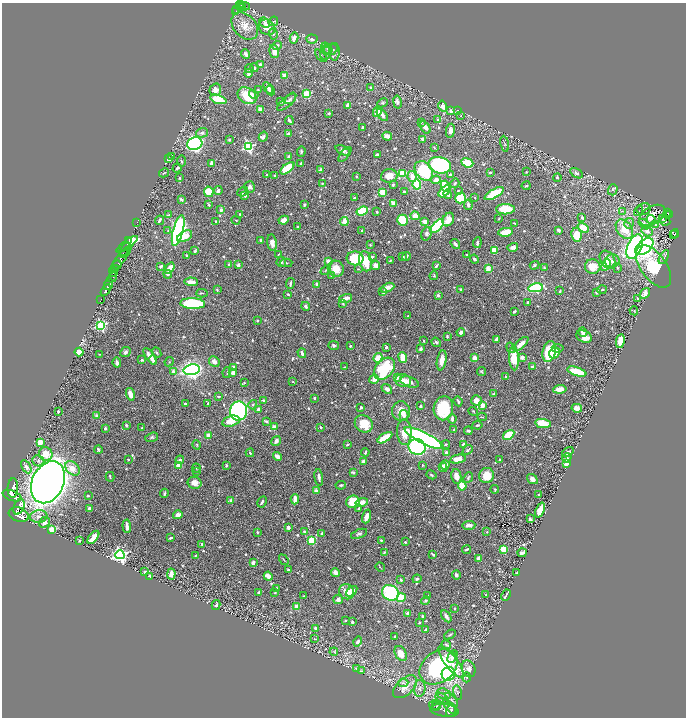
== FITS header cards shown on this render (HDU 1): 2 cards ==
NAXIS1  =                 1368
NAXIS2  =                 1431

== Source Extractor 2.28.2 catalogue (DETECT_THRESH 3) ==
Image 1368 x 1431 px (HDU 1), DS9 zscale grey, zoomed out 1/2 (1 PNG px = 2 x 2 image px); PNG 688 x 720 px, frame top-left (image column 1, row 1430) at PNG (2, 3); each listed source drawn as its Kron ellipse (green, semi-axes under 4 px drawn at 4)
Background 0.423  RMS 0.012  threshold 0.035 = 3 sigma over >= 5 px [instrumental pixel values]
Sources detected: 820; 18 cannot appear on this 1/2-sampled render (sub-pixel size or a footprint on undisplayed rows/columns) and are neither listed nor drawn; of the other 802, the 500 brightest by FLUX_AUTO listed and drawn (302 fainter detections omitted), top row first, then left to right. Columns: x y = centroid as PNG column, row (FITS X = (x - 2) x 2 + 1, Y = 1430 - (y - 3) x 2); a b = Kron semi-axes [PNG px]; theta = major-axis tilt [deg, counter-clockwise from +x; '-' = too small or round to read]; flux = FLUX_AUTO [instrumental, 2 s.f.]
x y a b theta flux
241 4 3 2 - 130
239 6 4 2 - 65
244 6 6 3 -11 110
243 8 2 2 - 20
237 9 2 1 - 42
235 12 4 2 - 52
273 21 5 3 - 2.5
264 23 6 4 -43 8
245 26 16 11 -47 31
267 27 9 7 -34 26
273 34 6 4 -73 3.5
294 38 5 4 - 13
312 39 6 4 -6 7.2
277 45 5 3 - 4.3
327 48 6 4 -51 4.8
330 50 8 5 20 7.5
274 51 7 4 -77 14
334 52 9 5 -89 7.3
325 53 7 5 85 7.6
246 54 4 3 - 8.3
321 56 7 4 -49 4.1
260 65 3 2 - 15
254 68 4 2 - 2.3
249 69 4 3 - 2.1
248 73 4 3 - 8.9
284 76 3 3 - 30
268 88 6 3 -56 12
371 88 3 3 - 8.9
215 90 6 5 - 13
258 90 3 3 - 2.6
270 91 5 3 - 15
307 94 3 3 - 100
254 95 5 4 - 5.9
247 96 10 7 -34 70
291 98 6 3 49 3.8
218 99 8 4 -18 59
281 102 4 3 - 3.6
287 102 12 5 42 7.8
397 102 6 4 -80 8.8
382 103 5 4 - 2.8
348 105 4 3 - 17
443 106 5 4 - 14
260 110 3 3 - 20
458 110 3 2 - 2.3
451 111 3 3 - 8.7
377 112 5 4 - 35
329 113 3 2 - 3.6
382 115 7 4 -51 9
461 115 3 3 - 2.1
438 120 4 3 - 4.4
289 121 4 2 - 7.2
421 122 3 3 - 2.7
363 127 3 2 - 4.4
425 127 7 4 -56 12
450 131 7 4 79 11
202 133 6 4 17 7.5
288 133 4 3 - 3.2
387 136 5 3 - 17
263 137 5 3 - 5.9
422 139 4 2 - 5.7
230 140 4 3 - 2.9
195 144 8 6 20 670
505 144 8 3 -82 3.2
248 147 4 4 - 280
434 148 3 2 - 2.2
343 150 8 4 -26 7.7
301 152 5 3 - 3.5
345 154 9 3 50 4.1
377 155 3 2 - 5.9
288 156 4 3 - 4.7
172 157 3 3 - 6.8
169 159 4 3 - 6
181 161 5 2 - 2.1
211 163 3 2 - 11
467 163 6 4 -21 52
301 164 4 2 - 4.7
440 165 11 8 -13 280
177 168 5 3 - 5.4
287 168 8 4 39 70
320 170 3 2 - 10
424 171 11 8 -49 140
490 172 4 2 - 3
526 172 3 2 - 2.4
164 173 5 2 - 2.1
402 173 4 3 - 63
576 173 7 4 -32 8
267 175 3 2 - 2.5
275 175 3 2 - 2.6
450 175 3 2 - 4.4
389 176 8 6 10 20
412 176 5 4 - 17
356 177 3 3 - 2.5
557 177 4 3 - 3.8
179 178 3 3 - 3.5
436 180 4 4 - 15
322 183 2 2 - 2.3
455 183 5 3 - 4.1
393 185 3 2 - 3
417 185 5 4 - 87
445 186 6 4 -62 32
526 186 4 3 - 3.1
250 187 5 5 - 6
613 190 5 4 - 4.2
218 191 4 3 - 10
444 191 7 4 46 50
458 191 3 3 - 2.5
209 192 5 4 - 48
243 192 6 3 40 4.7
382 192 3 3 - 44
405 192 3 2 - 5
494 193 11 4 30 92
448 194 4 3 - 13
245 196 3 3 - 4.6
355 197 3 2 - 2.3
461 198 5 5 - 86
475 198 3 2 - 2
181 199 3 2 - 5.1
393 203 4 3 - 9.1
209 205 3 3 - 2.7
305 205 4 2 - 3.3
468 205 5 4 - 6.3
505 209 9 5 1 76
643 209 7 5 16 5.9
221 210 3 3 - 7.1
362 211 6 3 22 160
622 211 3 3 - 2.1
639 211 5 4 - 3.6
377 212 3 2 - 2.6
667 213 2 1 - 5.4
240 214 2 2 - 2.5
669 214 4 3 - 36
169 215 4 3 - 2.5
652 215 14 9 32 23
667 215 2 1 - 4.6
415 216 4 4 - 23
582 218 3 3 - 6.3
499 219 2 2 - 2.2
651 219 4 3 - 4.1
663 219 2 1 - 2.6
159 220 5 2 - 6.3
236 220 4 3 - 2.3
284 220 5 4 - 16
402 220 5 5 - 57
448 220 7 5 60 18
216 221 3 3 - 2.7
344 221 4 2 - 45
665 221 5 2 - 7.7
137 222 2 1 - 2.4
425 222 4 3 - 13
514 223 3 2 - 2.5
629 223 5 4 - 6.4
644 224 6 4 -36 8.9
655 225 4 3 - 3.2
298 226 2 2 - 3.8
437 226 8 4 46 280
583 227 6 4 -34 35
624 229 11 7 -55 45
168 230 4 3 - 2.5
558 230 3 2 - 9.7
178 231 16 5 75 760
362 231 3 3 - 4.3
647 231 5 5 - 11
506 232 7 3 8 51
675 233 4 2 - 30
426 234 7 5 71 8.7
673 234 2 1 - 7.3
577 235 7 5 -79 51
185 236 8 5 29 35
129 240 2 1 - 84
260 240 2 2 - 3.3
272 243 8 5 -82 12
477 243 5 3 - 6.5
127 244 13 3 36 120
455 244 5 3 - 6.2
370 245 4 3 - 2.2
513 247 5 4 - 8.8
635 247 13 7 66 550
644 247 11 6 40 530
125 249 7 2 59 230
494 250 3 3 - 85
195 251 4 3 - 3.4
123 253 2 2 - 130
278 254 3 2 - 2.6
186 255 3 3 - 2.7
467 255 3 2 - 2.1
403 256 4 3 - 2.4
406 256 4 3 - 8.9
372 257 4 3 - 4.6
664 257 7 3 62 3.7
355 258 8 7 - 110
120 259 17 3 53 480
474 259 4 3 - 5
390 260 2 2 - 2.2
608 260 10 7 -57 28
328 261 3 2 - 18
366 261 10 6 -78 49
612 261 7 6 - 13
281 262 5 4 - 3.5
286 263 6 3 3 3.6
117 265 4 2 - 120
229 265 2 2 - 6.9
238 265 2 2 - 20
376 265 5 4 - 15
534 265 5 3 - 3
606 265 6 4 63 29
161 266 3 2 - 4.6
436 266 4 2 - 4.8
653 266 24 12 -54 160
593 267 8 7 - 36
116 268 3 1 - 55
169 268 6 3 52 23
544 268 3 3 - 3.1
617 268 5 3 - 2.8
336 269 8 8 - 36
358 269 4 2 - 2.1
488 269 3 2 - 56
326 270 5 3 - 2.9
114 273 3 2 - 110
168 274 4 3 - 4.3
331 276 3 3 - 3.1
434 276 4 4 - 2.8
112 277 5 3 - 95
191 282 7 3 -3 20
108 284 6 2 69 350
290 284 6 2 80 4.4
317 284 3 3 - 7
387 288 7 3 24 21
536 288 7 4 10 140
461 289 3 2 - 6
106 290 6 2 60 370
217 290 3 2 - 2.4
602 290 5 4 - 3.3
560 291 3 2 - 2.8
383 292 3 3 - 6.7
597 292 3 2 - 6.7
202 293 6 2 3 2.9
645 293 5 4 - 19
288 294 3 2 - 3
438 295 3 3 - 5.8
346 298 7 2 16 22
638 298 2 2 - 4
101 299 4 2 - 24
527 302 3 2 - 3.3
193 303 12 5 -3 220
343 304 3 2 - 2.3
306 306 4 3 - 5.6
514 311 3 2 - 3.9
634 311 5 3 - 2.2
408 316 3 2 - 2.5
257 320 3 3 - 2
101 325 4 4 - 200
461 332 4 3 - 8.2
583 332 5 3 - 15
447 336 3 2 - 2.6
584 336 8 5 -25 27
496 339 3 3 - 6.7
423 341 2 2 - 2.7
620 341 7 4 80 35
436 342 5 4 - 5
521 344 9 3 42 20
334 345 5 4 - 4.7
350 346 2 2 - 3.8
386 347 3 3 - 4.8
511 348 5 3 - 3.1
558 348 6 4 -6 6.3
421 349 3 3 - 4.8
79 352 4 4 - 29
125 352 6 4 43 6.5
156 352 5 2 - 3.2
549 352 11 6 76 120
302 353 5 3 - 5.2
555 353 6 5 - 26
99 354 3 2 - 2.2
150 356 10 4 -56 21
522 357 4 3 - 9.1
378 358 5 3 - 55
403 358 5 3 - 43
475 358 3 3 - 29
514 358 12 4 -87 66
142 360 3 3 - 3.1
153 360 5 3 - 7.1
442 360 10 4 80 18
214 361 6 5 - 8.6
169 362 5 3 - 2.2
117 363 5 3 - 11
234 367 3 3 - 6.4
344 367 2 2 - 2
533 367 3 3 - 8.8
384 369 13 8 48 190
192 370 8 5 11 820
173 371 2 2 - 15
481 371 4 3 - 2.5
577 371 10 4 -17 69
227 372 5 3 - 2.3
233 373 3 3 - 13
506 377 4 2 - 3.1
397 378 3 3 - 7.1
374 379 5 4 - 17
403 381 8 6 -11 22
293 382 4 3 - 2.3
410 382 9 5 -19 12
244 383 3 3 - 2.7
387 389 6 4 -40 7.5
560 389 7 4 8 22
130 394 6 3 -75 23
494 394 3 3 - 4.4
218 396 4 2 - 2.1
314 398 3 2 - 3.4
264 401 2 2 - 21
458 401 5 2 - 3.6
477 401 5 5 - 25
185 403 3 2 - 2.9
208 403 2 2 - 2.6
253 405 5 4 - 3.1
482 405 4 3 - 17
420 406 3 2 - 3.5
361 408 3 2 - 4.1
443 408 12 9 79 110
577 408 5 4 - 19
258 409 3 2 - 8.4
239 411 9 8 - 510
401 411 10 9 - 24
473 411 5 3 - 2.4
58 412 3 3 - 3.3
404 415 6 4 -84 6.6
97 416 2 2 - 26
482 417 5 2 - 2
452 419 5 2 - 6.5
231 421 9 5 15 35
266 421 4 2 - 6.5
543 423 8 4 -10 46
364 424 9 8 - 57
126 425 3 2 - 4.8
477 425 5 3 - 2.8
275 427 2 2 - 33
320 427 3 3 - 2.8
105 428 2 2 - 8.1
142 428 2 2 - 2.2
454 430 3 3 - 2.1
468 431 4 3 - 4.9
404 432 13 7 -87 33
509 435 6 4 35 92
208 436 4 3 - 16
152 437 7 4 19 4
385 438 8 3 32 77
424 438 21 5 -27 710
276 441 5 4 - 8.9
40 442 3 3 - 35
197 445 5 3 - 2.2
347 445 3 2 - 3.2
446 445 4 2 - 2
464 445 4 3 - 9.3
417 447 8 8 - 340
98 449 4 3 - 3
468 450 6 3 42 4
365 452 4 2 - 3.5
568 452 6 4 38 4.6
250 453 4 2 - 2.4
446 453 4 3 - 10
46 454 7 6 - 33
278 456 5 3 - 14
567 458 5 3 - 4.8
458 459 8 4 11 20
128 460 2 2 - 2.3
180 460 4 3 - 5.3
500 460 2 2 - 2.8
38 461 6 5 - 7.6
363 462 4 3 - 12
567 464 4 3 - 24
179 465 3 3 - 34
226 465 3 3 - 3.4
422 465 2 2 - 2.4
445 465 5 3 - 22
26 467 7 4 -61 11
443 467 5 3 - 13
72 468 8 6 -47 25
196 468 4 3 - 2.2
196 472 4 3 - 2.7
353 472 4 3 - 2.2
431 475 5 2 - 2.5
486 475 8 7 - 41
456 476 7 5 -78 22
110 477 5 2 - 3.4
319 477 8 3 -82 7.3
468 477 5 3 - 5
532 479 6 4 -34 15
48 482 22 16 65 2800
194 483 7 6 - 15
341 485 5 3 - 3.3
462 486 4 4 - 42
13 488 10 5 87 1100
495 489 4 3 - 2.9
316 491 3 3 - 15
164 493 4 2 - 3.8
539 495 3 2 - 3.4
12 496 10 5 -20 1600
88 496 2 2 - 3
295 499 5 3 - 22
231 501 2 2 - 27
262 502 6 2 60 5
353 502 7 6 - 57
362 502 6 3 13 22
19 507 8 5 67 950
358 508 4 2 - 3.3
89 509 3 3 - 8.7
540 510 8 3 68 46
19 515 10 7 -19 1600
178 515 5 4 - 17
39 516 8 6 8 12
366 516 7 3 72 22
530 519 3 2 - 3.5
44 522 6 5 - 17
469 525 7 3 3 10
127 526 7 3 -84 13
288 528 4 3 - 8.5
52 530 3 3 - 43
257 532 4 3 - 2.9
305 532 3 3 - 8.1
487 532 3 3 - 2.7
322 533 4 3 - 3.5
359 534 8 4 20 5.5
93 537 8 3 51 20
171 538 4 2 - 3.3
312 540 3 3 - 110
381 540 3 2 - 2.5
79 541 2 2 - 2.1
405 542 2 2 - 3.6
202 544 4 3 - 3.3
466 549 4 2 - 4.4
503 549 4 3 - 37
384 552 2 2 - 3.3
522 553 5 2 - 11
433 554 4 2 - 4.1
120 555 4 4 - 700
195 556 4 2 - 2
478 558 3 2 - 12
284 560 6 2 -56 2.2
253 563 3 2 - 12
380 567 5 2 - 2.1
288 570 3 2 - 2.8
145 572 3 2 - 2.5
335 572 4 3 - 13
516 573 3 2 - 2
171 574 5 3 - 15
456 575 4 3 - 6.6
150 576 3 2 - 18
268 576 5 3 - 25
417 579 4 3 - 3.8
401 580 4 3 - 4.4
276 588 2 2 - 2.3
352 591 6 3 38 30
347 592 8 7 - 18
259 593 3 3 - 5.3
275 593 3 3 - 2.6
390 593 8 7 - 210
486 595 2 2 - 3.2
506 595 6 2 64 4.3
304 596 3 2 - 2
428 596 4 3 - 2.7
401 598 4 4 - 49
338 599 5 4 - 8.4
426 601 5 4 - 4.2
216 605 5 3 - 5.6
297 607 3 2 - 55
455 608 3 2 - 3.3
408 613 4 3 - 7.6
423 616 4 2 - 4
446 616 7 3 -58 8.1
345 620 3 2 - 2.4
352 622 3 2 - 4.8
419 622 2 2 - 2.6
316 628 4 3 - 5.9
425 630 4 2 - 5.6
450 635 6 2 28 2.3
395 636 2 2 - 2.9
314 639 3 3 - 2.5
358 641 5 3 - 6
446 645 5 3 - 3.6
334 652 4 3 - 2.6
401 654 8 5 -62 22
452 656 7 3 60 15
451 662 19 6 -52 31
439 667 21 15 37 310
356 669 4 3 - 2
469 669 9 6 -69 14
362 671 3 3 - 2.4
448 674 7 6 - 190
467 677 5 3 - 2.5
403 683 5 3 - 4.8
405 687 14 8 43 25
420 688 8 6 85 9.7
457 692 7 4 -76 5.2
444 694 7 5 -19 8.3
442 698 7 4 -32 7.1
452 700 9 3 -49 6.5
435 705 6 4 7 4.7
436 706 4 3 - 2.6
450 707 9 3 -45 6
445 710 14 6 -7 11
451 711 6 4 70 3.7
At the frame edge (FLAGS 8, measured only in part): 1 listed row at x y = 241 4
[302 fainter detections neither listed nor drawn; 18 sub-pixel or undisplayed-footprint detections neither listed nor drawn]